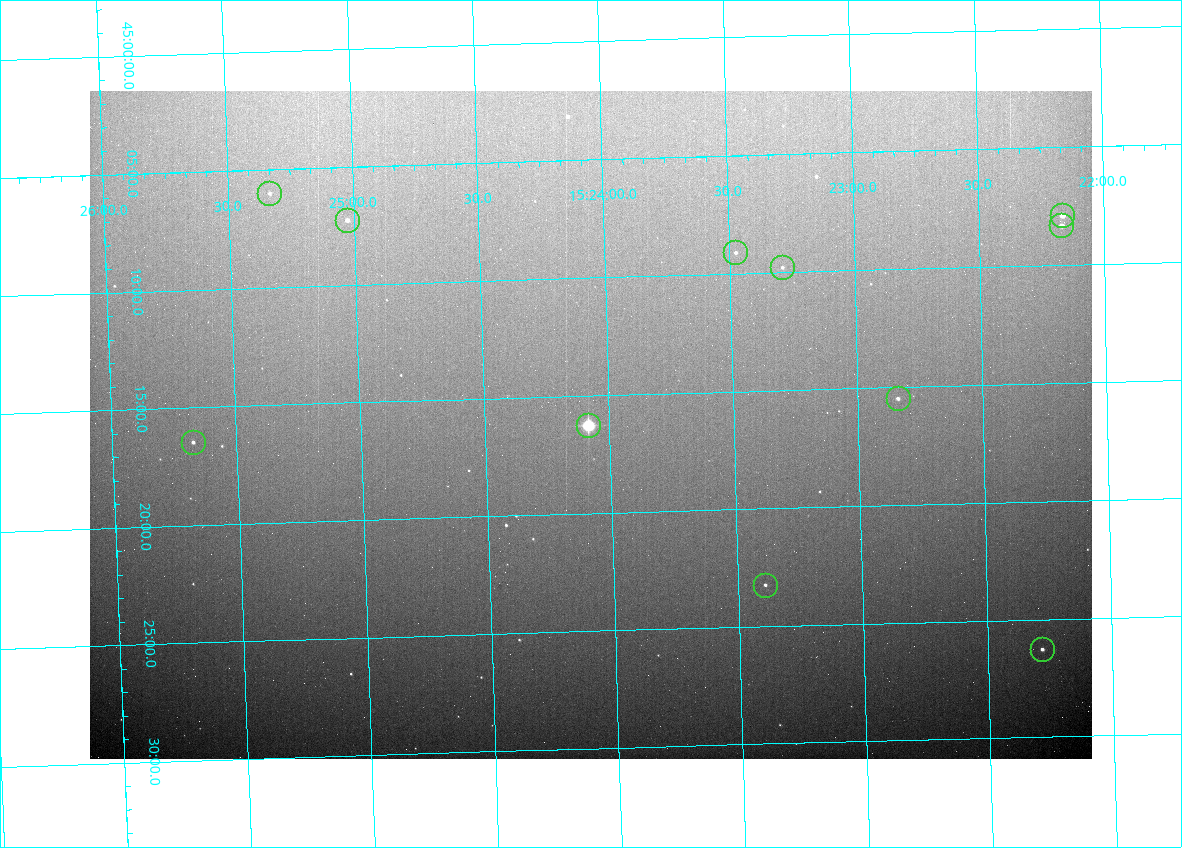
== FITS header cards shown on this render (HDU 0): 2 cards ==
NAXIS1  =                 1002 /fastest changing axis
NAXIS2  =                  668 /next to fastest changing axis

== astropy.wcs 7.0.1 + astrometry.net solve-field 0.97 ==
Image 1002 x 668 px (HDU 0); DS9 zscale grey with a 90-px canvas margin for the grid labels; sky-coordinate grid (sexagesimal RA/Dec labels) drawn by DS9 from the SOLVED WCS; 11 Tycho-2 reference stars matched to detected sources circled (green)
Header WCS: none
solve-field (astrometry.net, Tycho-2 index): SOLVED blind (the file carries no WCS)
Solved WCS: RA---TAN-SIP/DEC--TAN-SIP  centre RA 15:24:04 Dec +45:16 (231.02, +45.27 deg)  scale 2.54 arcsec/px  FOV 42.5' x 28.4'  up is -178 deg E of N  parity flipped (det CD > 0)
(file carries no celestial WCS; the grid is the blind solution)
Tycho-2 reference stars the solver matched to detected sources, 11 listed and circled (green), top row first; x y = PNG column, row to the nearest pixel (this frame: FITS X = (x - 90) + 1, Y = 668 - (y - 91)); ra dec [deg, ICRS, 3 dp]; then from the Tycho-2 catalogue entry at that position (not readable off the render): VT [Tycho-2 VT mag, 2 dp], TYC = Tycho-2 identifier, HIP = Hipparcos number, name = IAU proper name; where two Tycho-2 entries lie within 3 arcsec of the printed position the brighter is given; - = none
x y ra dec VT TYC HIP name
269 193 231.333 +45.100 12.23 3482-107-1 - -
1062 215 230.541 +45.132 9.55 3482-73-1 - -
347 220 231.257 +45.121 10.90 3482-113-1 - -
1061 225 230.542 +45.139 10.14 3482-1693-1 - -
735 252 230.869 +45.152 12.07 3482-1675-1 - -
782 267 230.822 +45.163 12.03 3482-1656-1 - -
898 398 230.710 +45.258 11.28 3482-1488-1 - -
588 425 231.021 +45.271 6.19 3482-1697-1 75369 -
193 442 231.419 +45.274 11.55 3482-1530-1 - -
765 585 230.848 +45.387 12.01 3482-1324-1 - -
1042 649 230.571 +45.438 10.99 3482-1241-1 - -